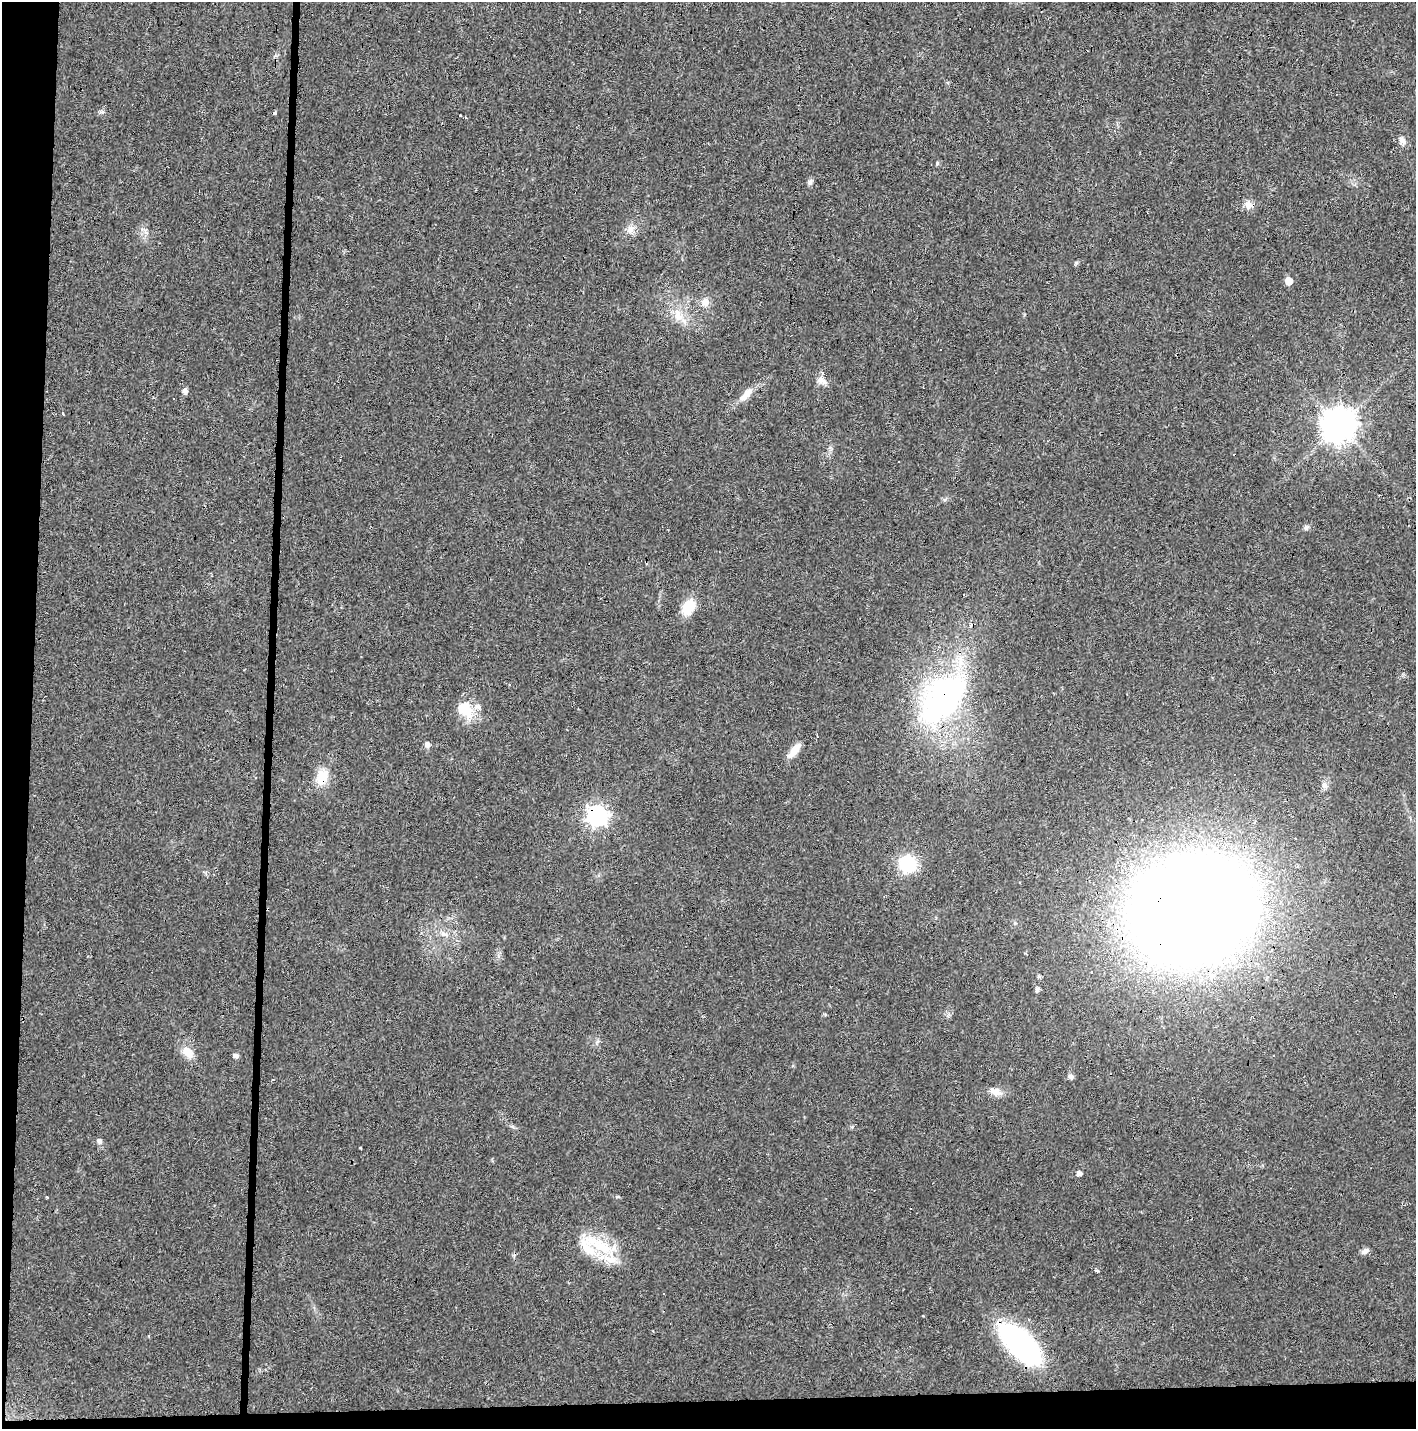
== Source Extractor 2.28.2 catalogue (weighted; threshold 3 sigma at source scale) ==
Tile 7 of 3 x 3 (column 1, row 3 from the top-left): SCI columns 1-1414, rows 113-1539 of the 4247 x 4503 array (HDU 1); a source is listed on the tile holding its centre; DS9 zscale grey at full resolution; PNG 1418 x 1431 px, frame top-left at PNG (2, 2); no overlay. Shown black and unused: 5% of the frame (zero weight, under 3 of 4 exposures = <1% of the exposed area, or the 3 px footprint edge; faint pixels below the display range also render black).
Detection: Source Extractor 2.28.2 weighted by HDU 2 'WHT'; one run over the whole footprint, this tile lists its part. Background 0.0206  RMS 0.0029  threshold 0.0133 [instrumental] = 3 sigma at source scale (4.5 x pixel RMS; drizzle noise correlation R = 1.50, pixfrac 1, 0.0396/0.0396 arcsec/px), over >= 5 px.
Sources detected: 58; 10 cosmic-ray / hot-pixel residue — not listed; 3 inside a brighter listed object's ellipse — not listed separately; the other 45 listed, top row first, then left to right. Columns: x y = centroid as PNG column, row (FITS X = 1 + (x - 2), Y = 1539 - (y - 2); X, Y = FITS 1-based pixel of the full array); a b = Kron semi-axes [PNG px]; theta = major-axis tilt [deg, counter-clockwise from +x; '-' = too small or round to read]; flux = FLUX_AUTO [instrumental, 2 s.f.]
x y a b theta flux
102 112 6 6 - 0.6
460 116 3 3 - 2
1404 141 8 6 -88 1.3
937 163 5 5 - 0.4
810 182 9 6 64 0.82
1248 205 11 9 -81 2
630 229 11 10 - 2.1
1289 281 5 5 - 4
705 302 11 9 46 2.1
678 315 21 11 -73 4.4
824 382 11 8 -38 1.6
185 391 5 5 - 1.4
746 394 23 9 46 3.2
173 398 3 3 - 0.93
63 414 3 3 - 0.39
1339 425 10 10 - 560
1306 527 7 6 - 0.66
688 607 17 12 57 7.1
943 699 66 41 55 74
465 710 26 17 -53 7.7
427 745 6 6 - 1.2
794 750 21 7 50 3.3
322 777 21 15 67 5.4
1324 786 9 7 -45 1.1
596 816 8 8 - 140
908 864 16 14 -39 15
1193 910 73 59 14 970
444 934 12 6 -31 1.6
1091 972 3 3 - 0.38
1211 976 8 7 - 1.5
1037 989 5 5 - 0.88
188 1052 17 11 -36 3.3
236 1056 6 5 - 0.94
1071 1077 7 6 - 0.89
996 1092 18 9 -18 2.5
852 1127 5 5 - 0.38
100 1141 7 6 - 1
361 1147 3 2 - 0.46
1079 1173 5 4 - 1.3
47 1197 3 3 - 0.29
602 1246 35 18 -30 13
1365 1251 10 7 40 1.1
1097 1271 4 3 - 1.5
663 1293 3 2 - 0.39
1020 1344 38 18 -44 78
Overlapping masked pixels (flux is a lower limit): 5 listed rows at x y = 943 699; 322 777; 596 816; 1193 910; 1020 1344
Unlisted compact peaks at least as high as the median listed source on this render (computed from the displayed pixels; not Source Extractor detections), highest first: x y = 1076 263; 617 1197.